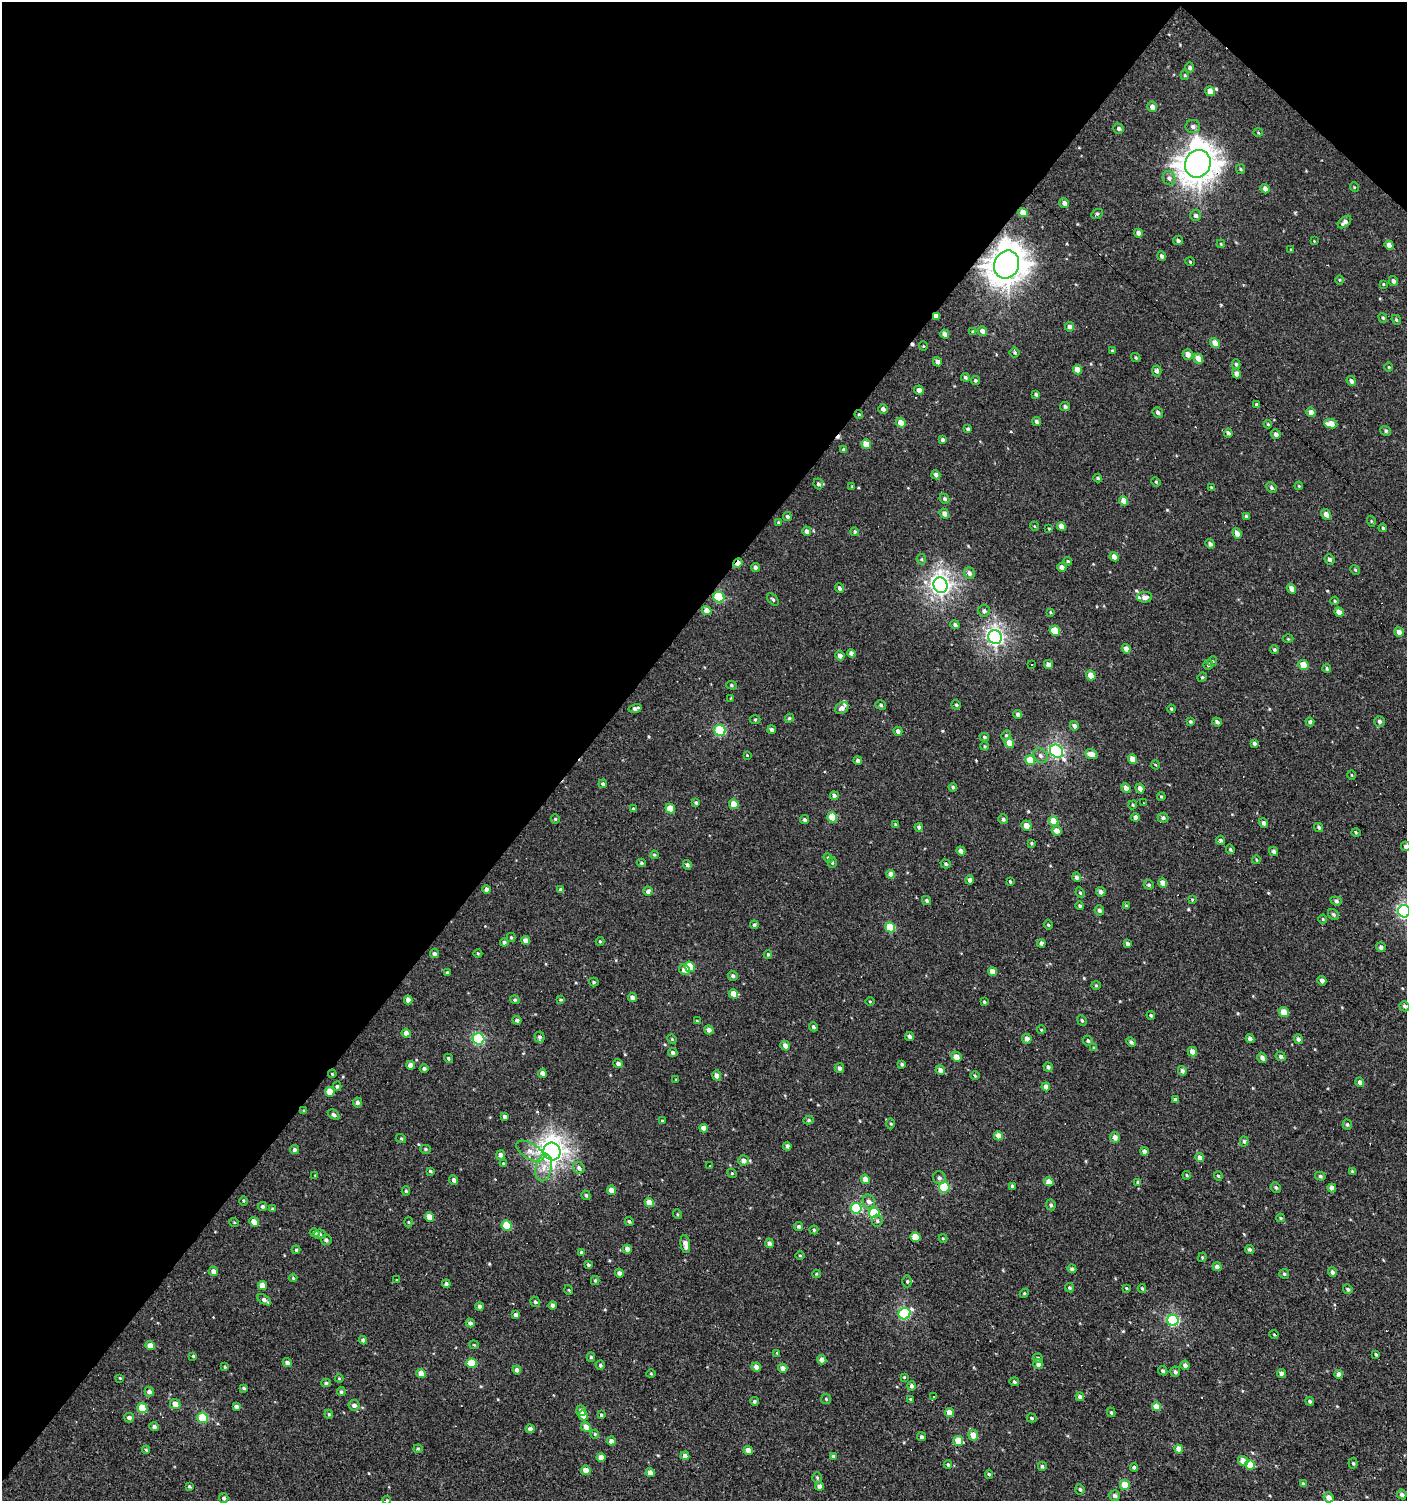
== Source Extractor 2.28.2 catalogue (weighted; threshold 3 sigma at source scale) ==
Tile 2 of 4 x 4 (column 2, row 1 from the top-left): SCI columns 1573-2977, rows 4502-6000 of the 6020 x 6000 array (HDU 1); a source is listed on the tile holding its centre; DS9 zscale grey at full resolution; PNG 1409 x 1503 px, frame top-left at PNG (2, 2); each listed source drawn as its Kron ellipse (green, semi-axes under 4 px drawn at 4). Shown black and unused: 43% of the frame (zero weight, under 2 of 3 exposures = <1% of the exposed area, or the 3 px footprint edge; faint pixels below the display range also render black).
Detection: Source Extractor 2.28.2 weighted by HDU 2 'WHT'; one run over the whole footprint, this tile lists its part. Background 9.70e-04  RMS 0.0059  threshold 0.0267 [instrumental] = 3 sigma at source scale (4.5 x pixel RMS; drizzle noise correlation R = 1.50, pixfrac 1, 0.0396/0.0396 arcsec/px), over >= 5 px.
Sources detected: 502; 9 cosmic-ray / hot-pixel residue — neither listed nor drawn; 3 inside a brighter listed object's ellipse — not listed separately; the other 490 listed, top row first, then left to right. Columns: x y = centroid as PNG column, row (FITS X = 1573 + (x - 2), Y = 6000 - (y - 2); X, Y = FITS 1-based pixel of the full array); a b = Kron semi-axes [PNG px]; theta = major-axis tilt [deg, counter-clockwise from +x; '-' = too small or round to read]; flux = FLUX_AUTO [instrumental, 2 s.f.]
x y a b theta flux
1190 68 5 4 - 1.5
1185 75 5 4 - 0.8
1210 91 5 4 - 4.7
1152 107 5 5 - 3.5
1193 127 7 6 - 1.9
1119 129 5 5 - 1.8
1258 133 5 3 - 0.54
1198 164 14 12 68 760
1241 169 5 4 - 0.75
1169 178 7 6 - 1.9
1354 187 5 3 - 0.48
1265 189 5 4 - 2.7
1064 203 5 4 - 2.1
1023 213 5 4 - 6.8
1097 214 6 4 28 1.2
1196 215 6 5 - 1.8
1345 222 8 4 41 2.4
1138 233 4 4 - 2.7
1178 240 5 4 - 1.4
1314 241 4 4 - 0.44
1221 244 4 3 - 0.49
1389 245 5 4 - 4.4
1291 250 4 3 - 0.64
1162 256 5 4 - 1.6
1190 262 5 3 - 0.47
1007 265 14 12 68 800
1339 280 5 3 - 0.58
1393 281 5 4 - 1.6
1383 284 4 3 - 0.56
936 316 4 4 - 3.4
1383 318 5 4 - 0.71
1396 320 5 4 - 0.88
1070 327 4 4 - 2.1
982 331 5 4 - 3.1
973 332 4 4 - 1
945 334 4 4 - 3.7
1215 343 5 4 - 5
923 346 4 3 - 0.48
1112 350 4 3 - 0.66
1014 352 5 5 - 0.95
1188 354 5 5 - 3.5
1136 357 5 4 - 0.73
1198 359 5 4 - 6.6
937 362 5 4 - 2.3
1236 364 5 4 - 1
1389 367 5 3 - 0.5
1077 370 5 4 - 5.4
1157 371 5 4 - 1.8
1237 374 5 4 - 3.3
965 377 4 4 - 1.1
975 380 4 4 - 0.79
1351 381 5 4 - 2
919 390 4 4 - 2.2
1036 394 4 3 - 1
1257 405 4 3 - 1.2
1065 407 5 4 - 1.3
883 409 4 4 - 2
1158 412 5 5 - 1.6
1311 412 5 4 - 3.8
859 414 4 4 - 0.81
1037 421 5 4 - 1.5
901 423 5 4 - 5.1
1268 424 4 3 - 0.6
1331 424 7 4 -8 6.5
968 429 4 3 - 0.96
1386 431 5 4 - 1
1228 433 4 3 - 1.3
1276 434 5 4 - 1.6
942 440 4 4 - 1
866 444 5 4 - 7.8
843 450 4 4 - 1.2
936 475 5 4 - 2.1
1098 478 4 4 - 0.73
1156 482 5 3 - 0.59
818 484 5 4 - 1.7
852 486 4 3 - 0.44
1299 486 4 3 - 0.5
1211 487 4 3 - 0.57
1271 488 6 5 - 1.2
944 499 5 4 - 1.2
1123 501 5 4 - 5
944 514 5 4 - 2.9
1326 514 5 5 - 3.3
787 516 4 4 - 1.2
1246 516 4 3 - 0.94
1371 521 5 3 - 0.57
778 522 4 3 - 0.49
1034 526 4 3 - 0.44
1061 526 4 4 - 4.2
1383 528 4 4 - 0.75
1049 529 4 3 - 0.54
807 531 4 4 - 2.3
855 532 4 4 - 1
1237 533 5 4 - 3.7
1210 544 5 4 - 1.5
1114 557 5 4 - 3.6
921 559 5 4 - 0.81
1329 559 5 5 - 1.7
1068 561 4 3 - 0.7
738 563 5 4 - 4.6
755 567 4 4 - 1.9
1062 567 4 4 - 2.8
1355 570 5 4 - 0.65
969 573 6 5 - 2.3
941 585 8 7 - 260
839 588 5 4 - 1.7
1291 589 5 4 - 3.7
719 597 6 5 - 32
1144 597 7 5 2 2.4
773 599 7 4 -52 0.97
1335 601 4 3 - 0.69
707 610 5 4 - 4
984 611 6 5 - 1.6
1050 612 4 3 - 0.58
1339 612 5 4 - 3.9
955 625 5 4 - 1.7
1055 631 5 4 - 9.7
1399 632 5 4 - 4.2
995 637 7 6 - 170
1288 639 5 3 - 0.57
1126 649 4 4 - 3.1
1274 650 4 4 - 0.94
851 653 4 4 - 1.9
840 656 5 4 - 2.9
1212 661 5 4 - 0.75
1031 664 3 3 - 1.6
1048 664 5 4 - 3.2
1208 665 5 4 - 1.1
1303 665 5 4 - 11
1327 669 4 4 - 0.94
1091 676 5 4 - 8.5
1202 677 5 4 - 0.74
731 685 5 4 - 0.8
731 698 3 2 - 0.43
881 705 5 4 - 0.98
956 705 5 4 - 0.89
635 708 6 4 14 2
842 708 7 5 31 2.4
1171 709 4 3 - 0.73
1018 714 4 3 - 1.7
789 718 4 4 - 0.76
755 719 5 3 - 0.63
1379 721 5 5 - 1.6
1190 722 4 3 - 0.72
1217 722 5 4 - 1.7
1310 722 4 4 - 1.3
1074 726 5 4 - 1.8
720 730 6 5 - 44
772 730 4 4 - 1.7
898 731 4 4 - 2.2
1006 735 5 4 - 0.77
984 737 5 4 - 1
1009 743 5 4 - 8.4
1254 743 4 4 - 1.2
985 746 4 3 - 0.71
1056 751 7 6 - 110
1091 754 6 4 -20 4.5
747 755 4 3 - 0.43
1040 756 8 6 -47 2
1132 759 5 4 - 6
1030 760 5 4 - 12
858 761 4 4 - 1.8
1156 765 4 3 - 0.46
1351 775 5 3 - 0.53
603 784 4 3 - 1.2
953 787 4 4 - 1
1126 788 5 4 - 3.1
1140 788 5 4 - 2.7
834 796 4 4 - 1.7
1161 797 4 3 - 0.64
696 803 4 3 - 0.94
1143 803 3 2 - 0.54
734 804 5 4 - 8.1
1133 805 4 4 - 0.69
670 808 5 4 - 9.1
633 809 4 4 - 0.6
832 817 5 4 - 13
1135 817 4 4 - 2.3
1163 818 5 5 - 1.5
555 819 4 4 - 0.74
1003 819 5 4 - 1.4
805 820 4 4 - 0.94
1054 821 5 4 - 11
1264 823 5 4 - 1.8
895 824 3 3 - 0.6
1026 825 5 5 - 4.2
919 827 4 4 - 1.5
1319 827 5 4 - 1.1
1056 831 5 5 - 3.8
1356 832 5 3 - 0.59
1220 840 4 4 - 1.1
1032 843 4 4 - 0.77
1406 846 5 4 - 2.1
1230 849 5 4 - 0.86
961 851 5 4 - 2.5
1274 852 5 4 - 1.5
654 855 4 3 - 0.72
828 858 5 4 - 0.84
1257 860 4 3 - 0.48
641 863 4 4 - 1
832 863 5 4 - 1
946 864 5 4 - 1
687 865 5 4 - 1.5
891 874 4 4 - 4.5
1076 877 5 4 - 1.8
969 880 4 4 - 2
1010 882 3 3 - 0.67
1163 883 4 4 - 5
1149 885 5 4 - 1.1
486 889 4 4 - 1.9
561 890 4 4 - 1.9
648 891 4 4 - 2.1
1101 892 5 4 - 2.5
1080 893 5 4 - 0.89
927 900 5 4 - 1.2
1192 900 4 3 - 0.58
1336 901 6 4 -20 1.3
1080 906 4 3 - 0.98
1126 906 4 4 - 0.73
1099 910 5 4 - 1.7
1404 911 6 6 - 99
1333 914 6 5 - 1.3
1323 919 4 4 - 0.58
754 925 4 4 - 0.96
1048 925 5 4 - 0.73
890 927 5 5 - 16
511 937 4 4 - 0.72
525 940 4 4 - 3
600 941 4 4 - 0.61
504 942 4 4 - 1.2
1041 943 4 4 - 2.3
1127 944 4 3 - 1.4
1381 947 5 5 - 1.7
478 953 4 3 - 0.55
434 954 5 4 - 1.8
768 954 4 3 - 0.71
689 967 5 5 - 17
684 970 6 5 - 3
992 972 4 4 - 5.1
447 973 4 3 - 0.78
733 976 5 5 - 1.5
1322 981 5 4 - 2.5
594 982 5 4 - 0.83
1096 985 4 4 - 0.66
733 994 5 4 - 6.1
632 998 5 4 - 2.4
408 1000 4 4 - 3.2
515 1000 5 4 - 0.88
560 1000 4 3 - 0.66
870 1001 5 3 - 0.54
984 1002 4 3 - 0.79
1404 1006 5 5 - 1.3
1284 1012 5 4 - 5.9
1151 1015 4 3 - 0.94
517 1020 4 4 - 1.5
1082 1020 5 4 - 0.86
697 1021 4 4 - 0.6
813 1027 4 4 - 1.1
709 1030 5 4 - 2.4
1041 1030 4 4 - 0.55
406 1033 4 4 - 3.2
540 1037 5 5 - 1.2
910 1037 4 4 - 1.8
478 1039 6 5 - 57
672 1039 5 4 - 0.64
1027 1039 5 4 - 3.2
1250 1039 4 4 - 2.7
1298 1039 5 4 - 1.8
1088 1041 5 4 - 0.99
1131 1042 5 4 - 1.3
785 1046 5 4 - 3.6
1094 1048 4 4 - 0.86
673 1052 5 4 - 1.4
1192 1052 5 4 - 4.4
1281 1056 5 4 - 1.4
956 1057 5 4 - 4.3
448 1058 5 4 - 0.92
1262 1058 5 4 - 2.1
618 1064 5 4 - 2.3
902 1064 4 3 - 0.85
410 1065 4 4 - 3.2
1048 1067 5 4 - 1.8
424 1068 4 4 - 1.2
839 1068 5 4 - 1.8
940 1070 5 4 - 2.5
1182 1071 5 4 - 1.8
542 1073 4 4 - 3
332 1074 4 3 - 0.57
717 1076 5 4 - 3.2
975 1076 4 3 - 0.68
676 1079 4 3 - 0.45
1360 1082 5 4 - 1.8
337 1086 5 4 - 1
1046 1087 4 4 - 3.2
330 1092 5 4 - 8.2
1175 1100 4 4 - 2.1
357 1102 5 4 - 1.6
304 1111 4 4 - 0.67
334 1115 6 4 -34 1.5
505 1116 4 3 - 1.4
809 1120 5 4 - 0.9
662 1121 4 4 - 0.56
891 1124 5 3 - 0.78
1347 1125 5 4 - 1
704 1128 4 4 - 4.7
998 1136 4 4 - 6.5
1115 1137 5 5 - 3
401 1139 5 3 - 0.6
1244 1141 5 4 - 1.1
787 1146 4 4 - 1.6
425 1149 5 4 - 0.88
294 1150 4 4 - 1.7
530 1151 15 8 -31 4.8
552 1151 9 8 - 370
1144 1152 4 4 - 2.8
500 1155 4 4 - 2.3
1200 1158 4 4 - 3.2
744 1161 5 5 - 2.6
503 1163 4 4 - 0.61
709 1165 3 2 - 0.77
544 1167 14 8 78 5.4
579 1168 6 5 - 1.5
430 1171 4 3 - 0.86
1353 1171 4 3 - 0.8
732 1173 5 4 - 0.73
1187 1175 4 3 - 0.55
315 1176 4 2 - 0.4
1218 1176 4 4 - 0.67
1320 1176 5 4 - 0.99
939 1178 6 6 - 1.7
865 1179 5 4 - 3.8
454 1180 5 4 - 1.9
1049 1182 5 4 - 5.5
1138 1182 4 3 - 0.91
1012 1186 4 3 - 1.1
944 1187 5 5 - 30
1276 1188 5 5 - 1.1
1332 1188 4 4 - 3.9
612 1190 5 4 - 4.5
406 1191 5 4 - 0.83
586 1195 5 4 - 0.94
243 1201 4 3 - 0.69
869 1201 7 6 - 2.6
649 1202 5 4 - 6.6
1051 1205 5 4 - 1.2
263 1206 4 4 - 1.1
856 1208 5 5 - 36
273 1209 3 3 - 1.2
874 1213 5 5 - 27
677 1214 5 3 - 0.55
429 1217 5 4 - 6
1281 1218 4 4 - 0.65
629 1221 4 4 - 0.86
877 1221 6 5 - 1.2
234 1222 5 3 - 0.51
254 1222 5 4 - 5.7
408 1222 5 3 - 0.6
507 1225 5 5 - 16
799 1226 4 4 - 1.2
814 1230 4 4 - 0.85
315 1233 5 4 - 1.6
320 1234 6 4 -6 1
915 1237 5 5 - 12
943 1238 4 4 - 0.55
326 1240 5 5 - 1.5
769 1243 4 4 - 1.9
685 1244 9 4 -81 4.2
627 1249 4 4 - 3
296 1250 4 3 - 0.86
1249 1250 4 4 - 1.4
581 1252 4 3 - 0.77
800 1255 4 3 - 0.5
1202 1257 5 4 - 0.67
588 1265 4 4 - 0.9
1217 1267 5 4 - 2.6
1072 1269 4 4 - 1.2
213 1271 5 4 - 2.8
1332 1272 5 4 - 1.7
619 1273 4 4 - 1.9
816 1274 4 4 - 0.6
1284 1274 5 5 - 0.93
293 1278 4 4 - 0.72
397 1280 4 3 - 0.42
595 1280 4 4 - 0.79
907 1281 6 5 - 0.95
446 1284 4 4 - 1.5
262 1286 5 4 - 6.3
1070 1288 5 4 - 1
1126 1288 4 3 - 0.54
1142 1288 4 4 - 0.78
1348 1289 5 4 - 1.1
569 1290 5 3 - 0.51
1024 1293 5 4 - 0.66
264 1300 8 4 -33 2.1
535 1302 5 4 - 1.1
552 1305 4 4 - 1.5
480 1306 4 4 - 1.7
904 1314 6 5 - 60
516 1315 4 4 - 2.2
1173 1320 6 5 - 58
470 1323 4 4 - 1.7
1274 1335 4 3 - 0.6
363 1340 4 4 - 1.9
474 1345 5 4 - 0.63
150 1346 5 4 - 4.7
777 1353 4 4 - 0.71
1376 1354 4 3 - 0.75
193 1356 4 3 - 0.69
591 1357 4 4 - 0.94
1038 1358 5 5 - 1
822 1360 5 4 - 2.9
287 1363 4 4 - 1.9
472 1363 5 5 - 16
1038 1364 5 5 - 2.1
600 1365 4 4 - 0.91
1185 1365 5 4 - 2.9
225 1367 3 3 - 0.69
756 1367 5 4 - 3.2
783 1368 4 4 - 3.2
517 1370 4 4 - 1.8
1163 1371 5 4 - 1.1
1175 1372 5 5 - 1.3
421 1373 5 4 - 4.7
651 1373 5 3 - 0.51
1281 1373 4 4 - 2.6
1339 1374 4 4 - 4.4
904 1377 3 3 - 0.49
120 1378 4 3 - 0.62
339 1378 4 4 - 0.58
1014 1382 4 4 - 0.92
326 1383 5 4 - 1.1
912 1386 4 4 - 1.8
244 1388 3 3 - 0.84
149 1392 5 4 - 2.1
341 1392 4 4 - 1.3
933 1397 3 3 - 140
1080 1397 4 4 - 2
826 1399 5 5 - 0.85
911 1399 4 3 - 1.1
754 1401 4 4 - 1
1310 1401 4 4 - 1.3
175 1404 5 5 - 5
354 1405 5 5 - 2
236 1406 4 3 - 1.8
1156 1407 5 4 - 6.7
142 1408 5 5 - 17
581 1411 5 5 - 2.9
949 1412 4 4 - 4.6
1111 1412 5 4 - 0.86
329 1414 4 4 - 0.71
583 1415 5 4 - 3.3
601 1415 4 4 - 0.86
129 1418 5 5 - 2.1
203 1418 5 5 - 30
1032 1418 5 4 - 0.87
154 1427 5 4 - 1.6
586 1427 5 4 - 4.2
530 1429 4 4 - 2.2
595 1434 4 4 - 0.58
973 1435 5 5 - 6.2
922 1437 4 4 - 1.1
611 1441 4 4 - 2.9
958 1441 5 4 - 9.3
418 1449 4 4 - 0.77
1179 1449 4 4 - 4.9
146 1450 4 4 - 0.81
748 1450 5 4 - 4
685 1456 4 4 - 3.4
833 1456 4 4 - 0.87
601 1457 4 4 - 5.3
1243 1461 5 4 - 5.2
1353 1463 5 4 - 0.85
948 1465 4 3 - 0.82
1250 1465 5 5 - 15
1042 1466 4 4 - 1.4
1134 1467 4 4 - 1.2
586 1470 5 4 - 5.1
650 1473 4 4 - 4.7
989 1474 4 4 - 0.86
817 1477 5 4 - 0.82
1303 1484 4 3 - 1.3
1125 1485 5 5 - 9.6
189 1486 4 3 - 0.87
820 1486 4 4 - 2.5
1080 1489 5 4 - 1.2
1402 1494 5 4 - 1.4
1115 1496 5 5 - 1.8
1329 1497 5 4 - 4
224 1498 5 4 - 1.5
387 1500 4 3 - 0.6
Overlapping masked pixels (flux is a lower limit): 4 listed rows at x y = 1198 164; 1007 265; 936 316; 738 563
Isophote crosses this tile's border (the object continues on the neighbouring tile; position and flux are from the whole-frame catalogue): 3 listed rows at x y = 1406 846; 1404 911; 387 1500